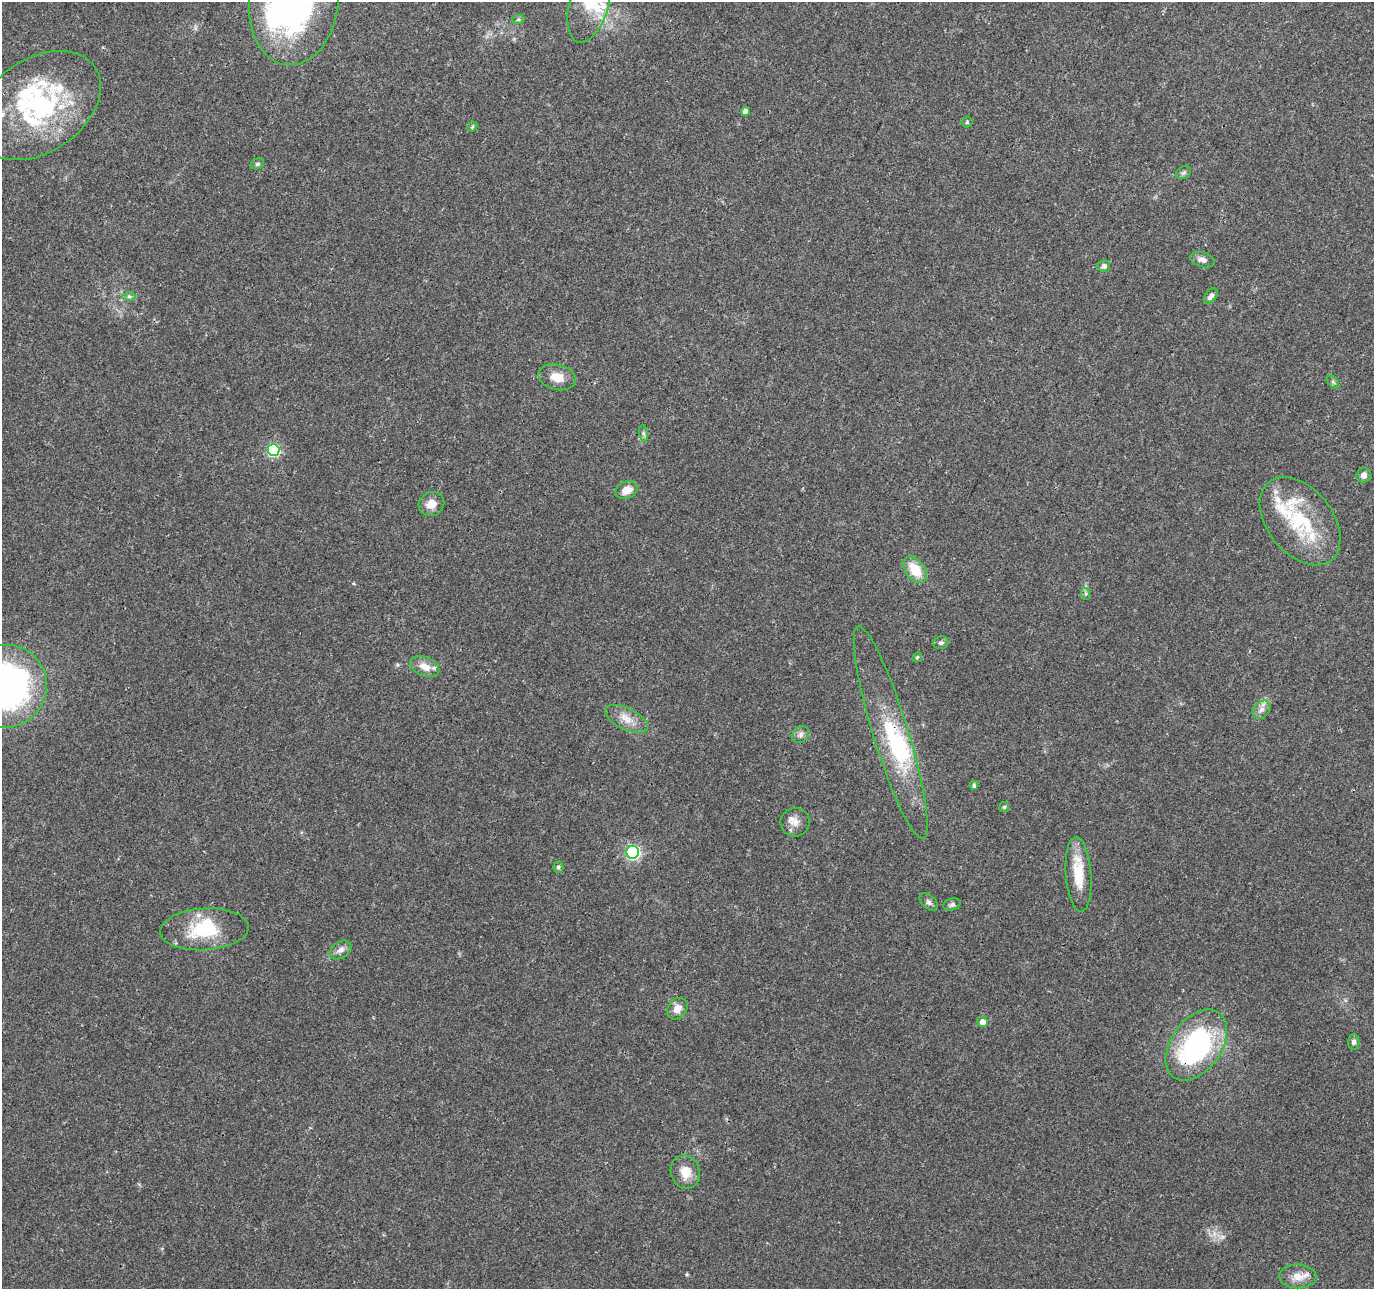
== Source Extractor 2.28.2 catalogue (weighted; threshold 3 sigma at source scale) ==
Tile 10 of 4 x 4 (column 2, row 3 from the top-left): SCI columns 1378-2749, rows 1505-2791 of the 5505 x 5644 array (HDU 1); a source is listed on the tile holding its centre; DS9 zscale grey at full resolution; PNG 1376 x 1291 px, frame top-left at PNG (2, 2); each listed source drawn as its Kron ellipse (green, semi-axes under 4 px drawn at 4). Shown black and unused: <1% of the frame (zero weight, under 3 of 4 exposures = <1% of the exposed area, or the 3 px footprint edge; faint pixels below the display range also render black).
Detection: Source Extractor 2.28.2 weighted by HDU 2 'WHT'; one run over the whole footprint, this tile lists its part. Background 0.0464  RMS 0.0039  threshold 0.0174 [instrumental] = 3 sigma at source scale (4.5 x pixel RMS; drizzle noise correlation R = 1.50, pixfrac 1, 0.0396/0.0396 arcsec/px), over >= 5 px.
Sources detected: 60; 3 inside a brighter object's white glare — neither listed nor drawn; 10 inside a brighter listed object's ellipse — not listed separately; the other 47 listed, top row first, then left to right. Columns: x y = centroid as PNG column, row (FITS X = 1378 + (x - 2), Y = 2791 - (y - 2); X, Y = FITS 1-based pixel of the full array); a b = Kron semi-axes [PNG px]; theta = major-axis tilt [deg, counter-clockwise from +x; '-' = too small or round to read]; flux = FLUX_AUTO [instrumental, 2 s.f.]
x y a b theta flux
294 2 63 44 83 160
589 4 39 19 75 14
518 20 6 4 18 0.63
39 105 68 46 35 67
745 111 4 4 - 2.5
967 122 5 5 - 0.56
472 127 6 4 46 0.5
257 164 7 5 16 0.73
1183 172 8 6 35 0.94
1202 260 12 7 -15 2.1
1104 266 6 6 - 1.7
129 296 7 4 0 0.76
1211 296 9 5 53 1.6
557 377 19 12 -14 5.9
1333 382 7 4 -45 0.69
644 433 9 4 -81 0.91
273 450 6 6 - 44
1364 475 7 7 - 1.8
626 490 11 8 20 4.2
431 504 13 11 24 4.2
1300 521 50 32 -51 30
915 570 15 9 -54 9.3
1086 594 6 4 -71 0.61
941 643 8 6 12 1.1
917 657 5 4 - 0.51
425 667 15 9 -22 4.8
6 686 42 41 - 140
1262 709 10 7 44 2.1
627 719 23 10 -26 5.3
891 733 111 17 -73 34
801 734 9 7 46 1.5
974 785 5 4 - 0.85
1004 807 5 5 - 0.56
795 822 14 14 - 3.7
633 852 6 6 - 79
558 867 5 5 - 0.78
1078 874 38 12 -86 12
929 902 11 6 -42 1.2
952 904 9 6 19 1.1
204 929 44 21 4 22
341 950 12 8 35 2.3
677 1009 11 9 53 3.3
983 1022 5 5 - 3.4
1354 1042 7 6 - 1.2
1196 1045 39 25 55 67
685 1172 17 14 -71 6.3
1298 1276 18 12 -1 4.9
Overlapping masked pixels (flux is a lower limit): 3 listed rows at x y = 294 2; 891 733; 1196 1045
Isophote crosses this tile's border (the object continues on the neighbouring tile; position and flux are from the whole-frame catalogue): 3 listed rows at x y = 294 2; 589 4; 6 686